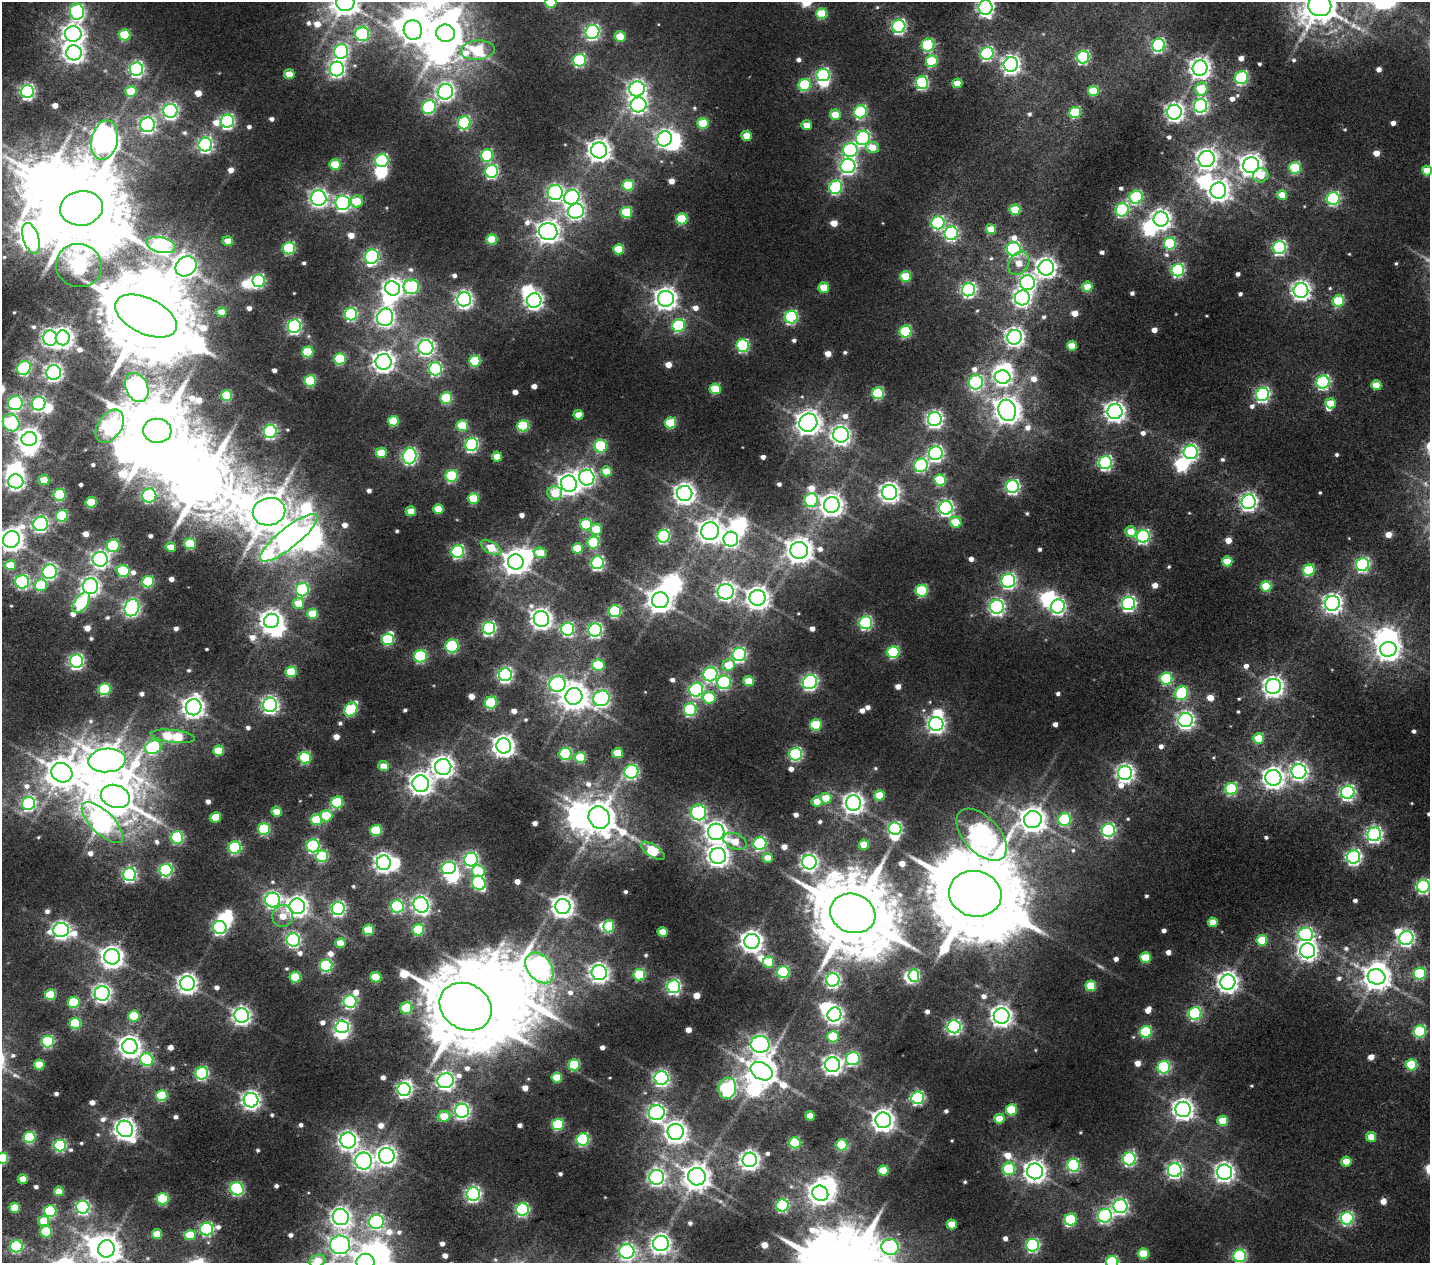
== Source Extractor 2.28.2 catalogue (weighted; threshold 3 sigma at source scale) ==
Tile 7 of 4 x 4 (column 3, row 2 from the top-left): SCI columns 3487-4914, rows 2826-4086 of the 6576 x 5575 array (HDU 1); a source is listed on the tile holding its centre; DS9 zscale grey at full resolution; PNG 1432 x 1265 px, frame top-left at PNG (2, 2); each listed source drawn as its Kron ellipse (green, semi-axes under 4 px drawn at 4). Nothing masked; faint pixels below the display range render black.
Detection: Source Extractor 2.28.2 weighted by HDU 2 'WHT'; one run over the whole footprint, this tile lists its part. Background 0.0107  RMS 0.0057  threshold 0.0255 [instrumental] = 3 sigma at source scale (4.5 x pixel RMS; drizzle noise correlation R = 1.50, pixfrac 1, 0.0396/0.0396 arcsec/px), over >= 5 px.
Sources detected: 795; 8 too faint to see at this stretch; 52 inside a brighter object's white glare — neither listed nor drawn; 1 inside a brighter listed object's ellipse — not listed separately; of the other 734, all 500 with FLUX_AUTO >= 9.74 (the completeness limit of this list) listed and drawn (234 fainter detections not listed), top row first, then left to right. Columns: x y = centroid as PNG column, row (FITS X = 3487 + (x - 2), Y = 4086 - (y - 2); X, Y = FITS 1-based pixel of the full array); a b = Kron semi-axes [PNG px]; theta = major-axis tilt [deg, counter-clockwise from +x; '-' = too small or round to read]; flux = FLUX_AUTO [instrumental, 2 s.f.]
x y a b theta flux
345 2 9 8 - 980
551 2 6 5 - 31
1320 6 11 10 - 1700
986 7 7 7 - 240
77 12 8 7 - 140
822 14 5 5 - 31
899 26 6 6 - 130
413 30 10 9 - 620
592 32 7 7 - 140
445 33 9 8 - 1700
73 34 8 7 - 360
362 34 7 7 - 65
125 35 6 5 - 36
620 36 5 5 - 17
928 45 6 6 - 58
1158 45 6 6 - 91
477 50 17 9 3 46
341 52 7 7 - 150
74 53 8 7 - 370
987 53 6 6 - 92
1083 57 6 6 - 89
579 60 6 6 - 79
932 61 6 6 - 43
1011 64 7 7 - 290
1200 68 7 7 - 410
136 69 7 6 - 160
337 69 7 7 - 210
289 74 5 5 - 14
823 75 6 6 - 100
1241 78 6 6 - 80
922 83 6 6 - 82
957 83 5 5 - 11
805 85 6 6 - 46
637 89 8 7 - 270
1201 89 6 6 - 25
131 91 6 5 - 24
1093 91 5 5 - 24
27 92 6 6 - 150
445 92 8 7 - 280
638 105 8 7 - 220
1201 106 7 6 - 140
429 107 7 6 - 79
170 111 7 7 - 170
860 112 6 6 - 76
1174 112 7 7 - 300
1075 113 6 5 - 42
835 115 5 5 - 16
227 121 6 6 - 130
464 123 6 6 - 70
703 123 5 5 - 28
148 125 7 7 - 180
807 125 5 5 - 11
747 136 5 5 - 11
863 138 7 7 - 120
664 139 8 7 - 260
105 140 20 13 77 820
205 145 7 7 - 160
872 147 6 5 - 10
599 150 8 8 - 500
850 150 7 7 - 99
487 155 6 6 - 50
1207 159 8 8 - 360
382 161 6 6 - 96
335 164 5 5 - 24
1251 165 8 7 - 490
848 166 7 7 - 190
1295 168 6 6 - 49
492 171 6 6 - 93
1427 171 5 5 - 15
1261 175 8 7 - 13
628 185 6 5 - 31
836 187 7 6 - 78
1218 191 8 8 - 440
555 193 7 7 - 150
1282 195 5 5 - 14
572 197 8 7 - 160
1136 197 7 6 - 61
319 198 8 7 - 260
1333 198 6 6 - 95
357 201 6 6 - 21
343 203 7 7 - 190
81 208 21 17 9 9200
1015 210 5 5 - 23
1122 210 7 6 - 90
576 211 8 7 - 200
626 212 6 5 - 32
682 219 5 5 - 41
1161 219 7 7 - 350
938 223 6 6 - 84
991 229 5 5 - 16
548 232 9 8 - 510
951 233 7 6 - 100
31 238 16 7 -72 470
492 239 5 5 - 24
228 241 5 5 - 11
1170 243 6 6 - 51
161 245 15 7 -13 190
289 248 6 6 - 65
1279 248 6 6 - 120
619 249 5 5 - 22
1014 249 7 7 - 90
372 257 7 6 - 130
1019 263 12 9 55 9.8
79 266 23 21 -14 170
186 266 11 9 34 470
1046 268 8 7 - 370
1178 270 6 6 - 91
906 276 5 5 - 29
258 281 6 6 - 84
1027 283 7 7 - 170
411 287 8 7 - 92
824 287 5 5 - 18
1087 287 5 5 - 15
392 288 7 7 - 320
968 290 7 6 - 160
1301 290 7 7 - 310
1022 298 7 7 - 240
464 299 7 7 - 260
666 299 8 8 - 470
534 300 7 7 - 280
1338 301 6 5 - 39
222 312 5 4 - 9.7
351 314 6 6 - 90
146 316 33 18 -25 8900
385 317 9 8 - 290
791 317 6 6 - 97
294 326 7 6 - 140
679 326 6 6 - 64
906 331 6 6 - 54
1015 337 7 7 - 310
50 338 7 7 - 180
63 338 7 7 - 410
743 345 6 6 - 79
1072 346 5 5 - 17
426 347 7 7 - 230
308 352 5 5 - 34
340 359 6 5 - 45
475 361 5 5 - 40
384 362 8 7 - 450
24 368 7 6 - 100
436 369 6 6 - 98
54 372 7 7 - 240
1003 377 8 7 - 190
310 381 6 5 - 47
976 382 7 7 - 110
1323 382 6 6 - 120
1376 385 5 5 - 16
137 387 15 11 -65 360
715 389 5 5 - 30
878 393 6 6 - 55
1263 394 7 6 - 140
227 396 5 5 - 33
446 398 6 5 - 43
15 403 7 7 - 120
1331 403 5 5 - 18
39 404 7 6 - 120
1007 410 11 8 -74 840
1115 412 7 7 - 390
579 415 5 4 - 12
935 419 7 7 - 240
393 421 5 5 - 24
11 423 9 7 -50 110
670 423 6 5 - 36
808 423 9 8 - 620
110 426 18 12 56 180
462 426 6 5 - 32
523 426 6 5 - 50
157 431 14 12 -5 4900
270 431 6 6 - 120
841 435 8 8 - 290
29 439 8 7 - 450
472 445 6 6 - 110
601 446 6 6 - 51
1191 452 7 7 - 170
381 453 5 5 - 19
936 453 7 7 - 180
410 456 8 6 79 170
497 456 5 5 - 10
1106 463 6 6 - 120
921 465 7 6 - 77
606 471 5 5 - 15
452 476 6 6 - 59
587 478 8 7 - 210
44 480 5 5 - 15
940 480 6 5 - 41
16 481 7 7 - 250
569 484 8 8 - 480
1013 487 6 6 - 130
555 493 7 7 - 20
685 493 7 7 - 420
889 493 7 7 - 370
60 495 6 6 - 54
149 496 7 7 - 93
473 498 5 5 - 28
811 500 7 7 - 55
91 502 5 5 - 29
1249 502 7 7 - 250
832 505 8 8 - 540
946 508 7 7 - 170
438 509 5 5 - 15
411 511 5 5 - 13
269 512 16 14 12 2200
62 516 6 6 - 60
956 522 6 5 - 21
41 524 7 7 - 170
586 525 6 6 - 41
596 529 5 5 - 17
710 531 9 9 - 600
1131 532 6 5 - 12
664 536 6 6 - 94
1143 536 6 6 - 120
289 538 36 10 39 700
11 539 8 8 - 620
731 539 7 7 - 190
593 543 6 6 - 52
190 544 5 5 - 33
113 546 6 6 - 57
171 547 5 4 - 12
491 548 11 5 -29 16
577 548 5 5 - 22
799 550 9 8 - 780
458 552 6 6 - 95
540 553 6 5 - 16
100 559 7 7 - 240
1227 561 5 5 - 20
516 562 8 7 - 680
598 563 6 6 - 120
10 565 5 5 - 19
1363 565 6 6 - 100
1309 570 6 5 - 45
123 571 6 6 - 37
49 572 7 7 - 130
1008 581 7 7 - 150
22 582 7 6 - 100
148 582 6 5 - 41
41 585 6 6 - 36
90 586 8 7 - 270
1266 586 5 5 - 27
303 590 7 6 - 79
922 591 6 6 - 57
726 592 8 7 - 270
757 598 8 8 - 540
660 600 8 8 - 680
81 603 11 6 55 87
299 603 5 5 - 15
1129 603 7 6 - 150
1332 603 7 7 - 310
1058 606 7 6 - 180
997 607 7 7 - 180
132 608 8 7 - 210
615 611 6 6 - 63
313 614 5 5 - 23
541 619 8 7 - 420
271 621 8 7 - 430
866 623 6 6 - 97
489 628 6 6 - 130
568 629 6 6 - 100
595 630 6 6 - 150
388 639 6 5 - 51
452 646 6 6 - 68
1388 649 8 7 - 490
893 652 6 6 - 57
739 654 7 6 - 140
420 656 6 6 - 74
76 661 6 6 - 160
598 665 6 5 - 31
729 665 6 6 - 18
291 672 5 5 - 32
710 674 7 7 - 110
505 675 6 6 - 170
1166 679 6 6 - 53
749 681 5 5 - 18
724 682 7 7 - 81
810 682 7 6 - 190
557 684 8 8 - 140
1273 686 7 7 - 380
105 689 6 5 - 56
696 690 7 6 - 120
1182 693 7 6 - 68
574 696 8 8 - 910
602 698 8 7 - 190
709 698 6 6 - 31
491 703 6 6 - 50
270 705 7 7 - 210
194 707 8 8 - 450
351 709 7 6 - 60
690 710 6 6 - 76
1185 720 7 7 - 240
936 724 7 7 - 250
816 725 6 5 - 38
173 736 22 6 -7 53
1259 738 5 5 - 23
504 746 7 7 - 470
153 747 8 6 22 81
219 751 5 5 - 22
618 753 5 5 - 19
565 754 6 6 - 65
796 754 6 6 - 96
305 758 6 6 - 60
580 758 5 5 - 36
107 760 19 12 3 1400
384 766 5 5 - 10
443 767 8 8 - 450
1299 771 7 7 - 260
631 772 7 6 - 130
62 773 11 9 -27 1200
1125 773 7 7 - 250
1273 778 8 8 - 440
421 784 8 8 - 500
1231 789 6 6 - 68
1348 792 7 6 - 150
879 795 5 5 - 17
115 796 15 11 -19 2300
826 798 5 5 - 17
817 801 5 5 - 13
337 802 6 5 - 55
29 803 7 6 - 120
853 803 7 7 - 390
277 812 5 5 - 14
698 812 8 7 - 120
326 816 6 5 - 28
215 817 6 5 - 16
599 818 11 10 - 1500
1065 819 6 6 - 64
316 820 6 5 - 27
1033 820 9 8 - 750
102 823 27 11 -45 210
895 828 6 6 - 110
264 829 6 5 - 56
376 830 6 5 - 38
1108 830 6 6 - 110
716 832 8 8 - 430
1374 834 7 6 - 190
982 835 31 18 -47 490
177 837 6 6 - 66
735 841 12 7 -23 12
760 843 6 6 - 91
864 845 5 5 - 17
313 846 6 6 - 86
235 848 6 6 - 84
653 851 14 6 -33 58
322 856 6 6 - 51
718 856 8 8 - 430
1353 857 7 6 - 150
768 858 5 5 - 11
471 860 7 6 - 160
809 862 7 7 - 240
384 863 7 7 - 320
449 868 7 6 - 97
166 870 6 6 - 110
478 871 6 6 - 31
130 875 6 6 - 130
479 883 7 6 - 79
1423 886 6 6 - 120
975 894 26 23 -13 11000
273 900 7 7 - 190
421 905 8 7 - 260
297 906 8 7 - 410
397 906 6 6 - 72
563 906 7 7 - 500
338 908 6 6 - 140
853 913 23 19 -20 7400
283 916 11 10 - 10
1213 922 5 5 - 12
609 926 6 5 - 35
220 927 6 6 - 140
61 930 8 7 - 270
369 930 5 5 - 28
418 930 6 5 - 48
663 932 5 5 - 13
1306 934 7 7 - 140
1406 938 7 7 - 170
293 940 7 6 - 130
1262 940 5 5 - 28
752 941 7 7 - 460
340 943 5 5 - 14
1308 951 7 7 - 330
112 957 8 7 - 480
1145 958 5 5 - 25
769 962 5 5 - 27
326 966 6 6 - 75
540 968 17 12 -52 370
783 972 6 6 - 65
599 973 7 7 - 320
1420 974 6 6 - 48
639 975 6 6 - 41
914 976 6 5 - 59
295 977 5 5 - 35
376 977 5 5 - 24
1376 977 9 7 -15 790
833 980 6 6 - 170
1228 982 7 7 - 420
187 983 7 7 - 370
1091 986 5 5 - 26
674 987 6 6 - 140
102 993 7 7 - 250
51 995 5 5 - 29
350 1001 6 6 - 110
74 1002 6 5 - 44
466 1007 27 22 -31 7200
406 1008 6 6 - 35
1195 1013 6 6 - 85
834 1014 7 7 - 250
242 1015 7 7 - 290
134 1016 6 5 - 28
1002 1016 8 8 - 400
75 1023 6 5 - 43
342 1027 7 6 - 170
954 1027 6 6 - 160
1420 1031 6 6 - 68
1146 1032 6 6 - 53
833 1037 6 5 - 32
48 1041 6 6 - 80
760 1044 9 8 - 260
130 1046 7 7 - 480
853 1059 7 6 - 98
147 1060 7 6 - 68
39 1065 5 5 - 23
574 1065 6 5 - 38
832 1065 7 7 - 320
1411 1065 5 5 - 39
1164 1067 6 6 - 80
762 1071 11 8 -30 1100
202 1073 6 6 - 98
557 1078 5 5 - 22
661 1078 7 7 - 190
446 1081 8 7 - 270
727 1088 11 8 77 130
404 1089 7 6 - 160
162 1096 6 5 - 44
918 1098 6 6 - 100
251 1100 7 7 - 300
1183 1109 8 7 - 410
1011 1110 5 5 - 34
462 1111 7 7 - 180
657 1113 8 7 - 220
444 1116 6 5 - 14
810 1116 5 5 - 12
999 1119 5 5 - 14
883 1120 8 7 - 510
1223 1121 5 5 - 21
558 1124 6 5 - 51
125 1129 8 7 - 450
676 1132 8 8 - 480
29 1137 6 5 - 58
1371 1137 5 5 - 12
583 1139 6 6 - 86
348 1140 8 8 - 320
795 1143 6 5 - 54
60 1145 6 6 - 86
842 1145 6 5 - 46
387 1156 8 8 - 350
2 1158 6 5 - 50
1129 1159 6 6 - 110
750 1160 7 7 - 330
364 1161 8 8 - 290
1346 1162 5 5 - 15
1074 1165 6 6 - 88
1009 1169 6 6 - 47
883 1170 5 5 - 21
1175 1170 7 7 - 190
1035 1171 8 8 - 460
1225 1172 7 7 - 330
657 1177 7 7 - 220
697 1177 9 8 - 790
23 1179 5 5 - 12
237 1189 7 6 - 98
59 1191 5 5 - 11
820 1193 8 7 - 460
473 1194 7 6 - 180
163 1199 6 5 - 55
783 1205 6 6 - 86
1120 1206 7 7 - 170
83 1207 6 6 - 130
15 1208 5 5 - 17
523 1209 6 6 - 100
50 1211 6 6 - 61
1105 1216 7 6 - 130
341 1217 8 8 - 330
1347 1218 6 6 - 97
1071 1219 6 6 - 45
44 1221 5 5 - 16
376 1222 7 7 - 120
952 1224 5 5 - 16
207 1229 6 6 - 100
46 1232 6 5 - 36
157 1234 5 5 - 14
190 1235 5 5 - 19
661 1243 8 7 - 340
340 1245 10 9 - 270
1033 1245 6 6 - 100
16 1246 6 6 - 72
890 1247 8 8 - 110
106 1249 9 8 - 990
627 1252 7 7 - 190
1143 1254 5 5 - 30
1240 1256 6 6 - 95
317 1261 8 6 24 14
365 1262 9 8 - 500
1112 1262 6 6 - 56
Isophote crosses this tile's border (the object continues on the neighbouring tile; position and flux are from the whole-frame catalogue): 16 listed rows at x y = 345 2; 551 2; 1320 6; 986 7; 1427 171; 11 423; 11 539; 1423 886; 2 1158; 340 1245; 106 1249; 627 1252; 1240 1256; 317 1261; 365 1262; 1112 1262